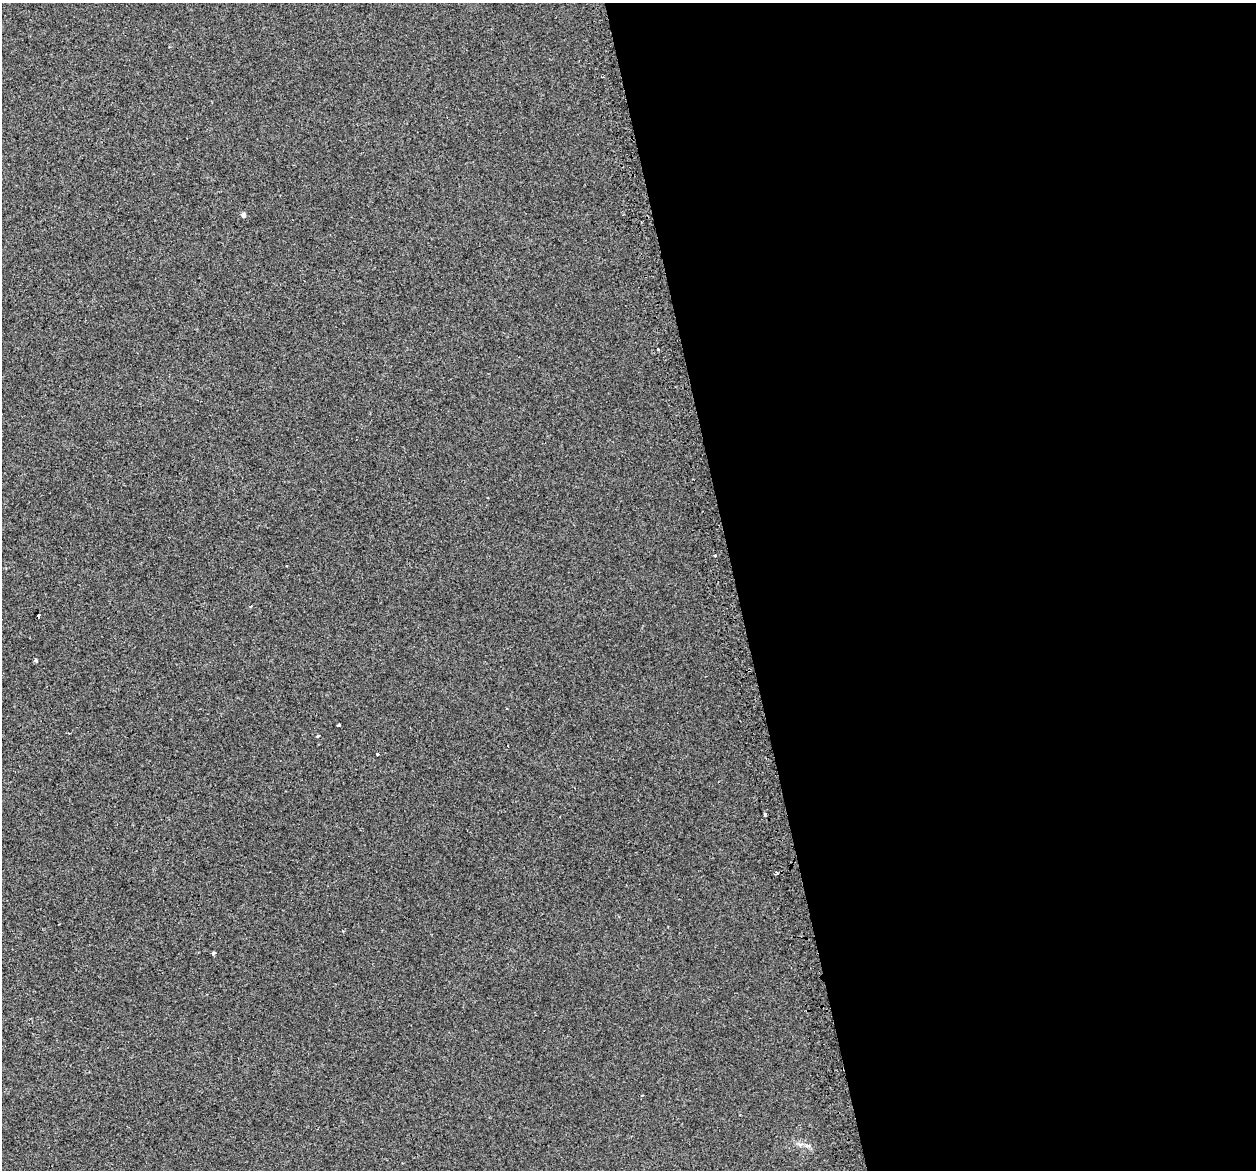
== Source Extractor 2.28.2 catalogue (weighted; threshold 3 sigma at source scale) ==
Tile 8 of 4 x 4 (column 4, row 2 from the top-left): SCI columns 3790-5043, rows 2436-3603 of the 5073 x 4815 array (HDU 1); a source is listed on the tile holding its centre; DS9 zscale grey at full resolution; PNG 1258 x 1172 px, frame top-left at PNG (2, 3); no overlay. Shown black and unused: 41% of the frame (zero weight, under 2 of 3 exposures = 2% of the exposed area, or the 3 px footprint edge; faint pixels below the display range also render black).
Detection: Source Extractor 2.28.2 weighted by HDU 2 'WHT'; one run over the whole footprint, this tile lists its part. Background 0.00221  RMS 0.0046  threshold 0.0207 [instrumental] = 3 sigma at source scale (4.5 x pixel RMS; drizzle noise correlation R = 1.50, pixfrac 1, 0.0396/0.0396 arcsec/px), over >= 5 px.
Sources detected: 14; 3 cosmic-ray / hot-pixel residue — not listed; the other 11 listed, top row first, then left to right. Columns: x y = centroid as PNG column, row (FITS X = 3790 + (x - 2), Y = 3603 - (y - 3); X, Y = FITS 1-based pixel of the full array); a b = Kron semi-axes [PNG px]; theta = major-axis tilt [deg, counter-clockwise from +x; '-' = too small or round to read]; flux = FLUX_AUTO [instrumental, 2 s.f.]
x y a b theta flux
243 215 5 5 - 1.4
658 349 3 3 - 0.97
715 555 3 3 - 2.4
287 566 3 2 - 0.53
35 660 4 3 - 1.4
339 725 3 3 - 2
318 736 3 3 - 0.6
508 745 3 2 - 0.54
377 754 3 2 - 0.68
765 814 3 3 - 0.79
213 953 4 3 - 1.5